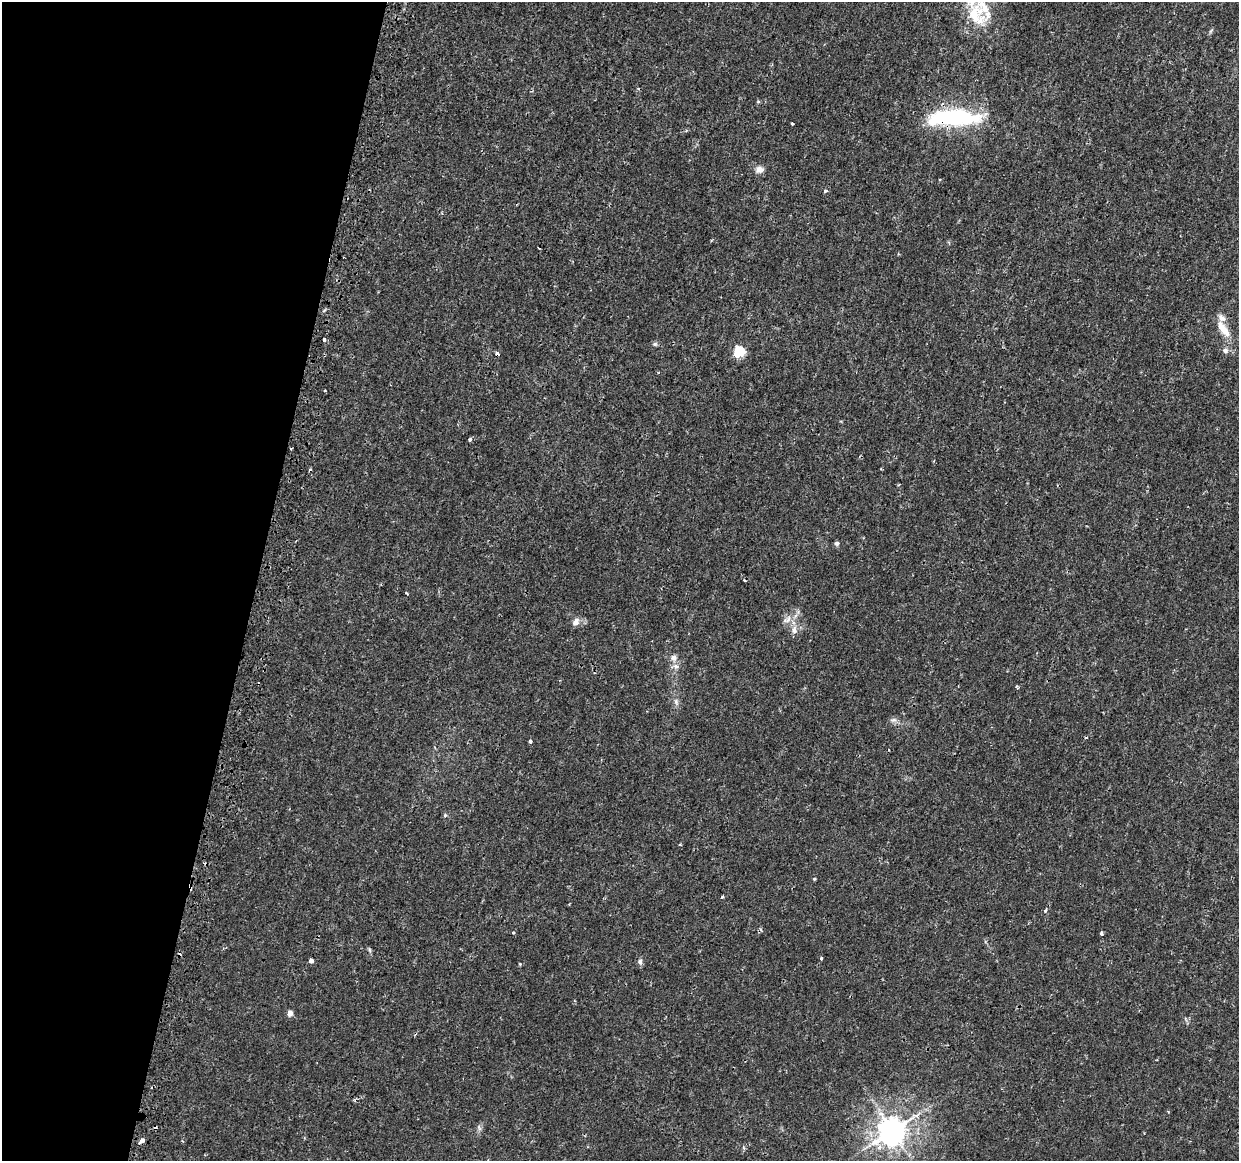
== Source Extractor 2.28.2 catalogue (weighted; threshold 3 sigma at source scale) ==
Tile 9 of 4 x 4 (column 1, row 3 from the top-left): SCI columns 37-1273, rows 1429-2587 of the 5029 x 5233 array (HDU 1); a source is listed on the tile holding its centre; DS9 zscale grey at full resolution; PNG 1241 x 1163 px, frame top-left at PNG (2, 2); no overlay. Shown black and unused: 21% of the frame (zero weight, under 2 of 3 exposures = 3% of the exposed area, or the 3 px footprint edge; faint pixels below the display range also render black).
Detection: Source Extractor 2.28.2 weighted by HDU 2 'WHT'; one run over the whole footprint, this tile lists its part. Background 0.00797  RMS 0.0022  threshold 0.00996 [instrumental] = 3 sigma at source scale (4.5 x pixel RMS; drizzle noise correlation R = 1.50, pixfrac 1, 0.0396/0.0396 arcsec/px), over >= 5 px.
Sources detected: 55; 1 inside a brighter object's white glare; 8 cosmic-ray / hot-pixel residue — not listed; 4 inside a brighter listed object's ellipse — not listed separately; the other 42 listed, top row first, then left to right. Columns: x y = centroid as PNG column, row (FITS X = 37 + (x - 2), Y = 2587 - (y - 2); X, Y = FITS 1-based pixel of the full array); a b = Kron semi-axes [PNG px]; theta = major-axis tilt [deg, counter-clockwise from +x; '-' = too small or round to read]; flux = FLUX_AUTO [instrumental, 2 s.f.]
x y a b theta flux
976 14 35 24 -62 8.5
1211 31 8 3 45 0.31
758 101 6 4 0 0.23
951 117 56 17 3 24
793 124 3 3 - 0.74
759 169 11 9 7 1.3
826 191 5 4 - 0.5
1223 329 24 9 -54 3.4
324 340 4 4 - 0.45
655 344 7 5 1 0.44
1225 350 7 7 - 0.82
739 351 6 5 - 17
497 354 4 3 - 1.2
325 391 3 3 - 1.1
470 439 4 3 - 0.52
881 469 2 2 - 0.23
837 543 5 5 - 0.65
744 580 3 3 - 0.95
406 593 3 2 - 0.27
787 619 15 8 32 1.6
576 622 10 7 63 1.2
794 630 12 8 -89 1.3
674 658 11 8 -72 1.2
1017 687 6 3 -63 0.29
676 702 9 6 -75 0.73
893 720 10 6 10 0.71
530 741 4 3 - 0.79
445 815 5 4 - 0.28
680 844 3 3 - 0.21
814 879 4 3 - 0.24
722 897 5 3 - 0.23
1045 910 5 4 - 0.36
1101 933 4 3 - 0.91
370 950 7 4 -71 0.32
821 958 3 3 - 0.88
311 960 4 3 - 3.1
640 962 8 6 -87 0.71
520 964 3 3 - 0.31
290 1013 8 6 84 0.83
892 1131 9 8 - 310
143 1140 4 3 - 6.8
139 1142 3 3 - 1.8
Overlapping masked pixels (flux is a lower limit): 2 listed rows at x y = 951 117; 497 354
Isophote crosses this tile's border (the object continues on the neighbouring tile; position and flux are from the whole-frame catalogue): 1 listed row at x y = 976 14